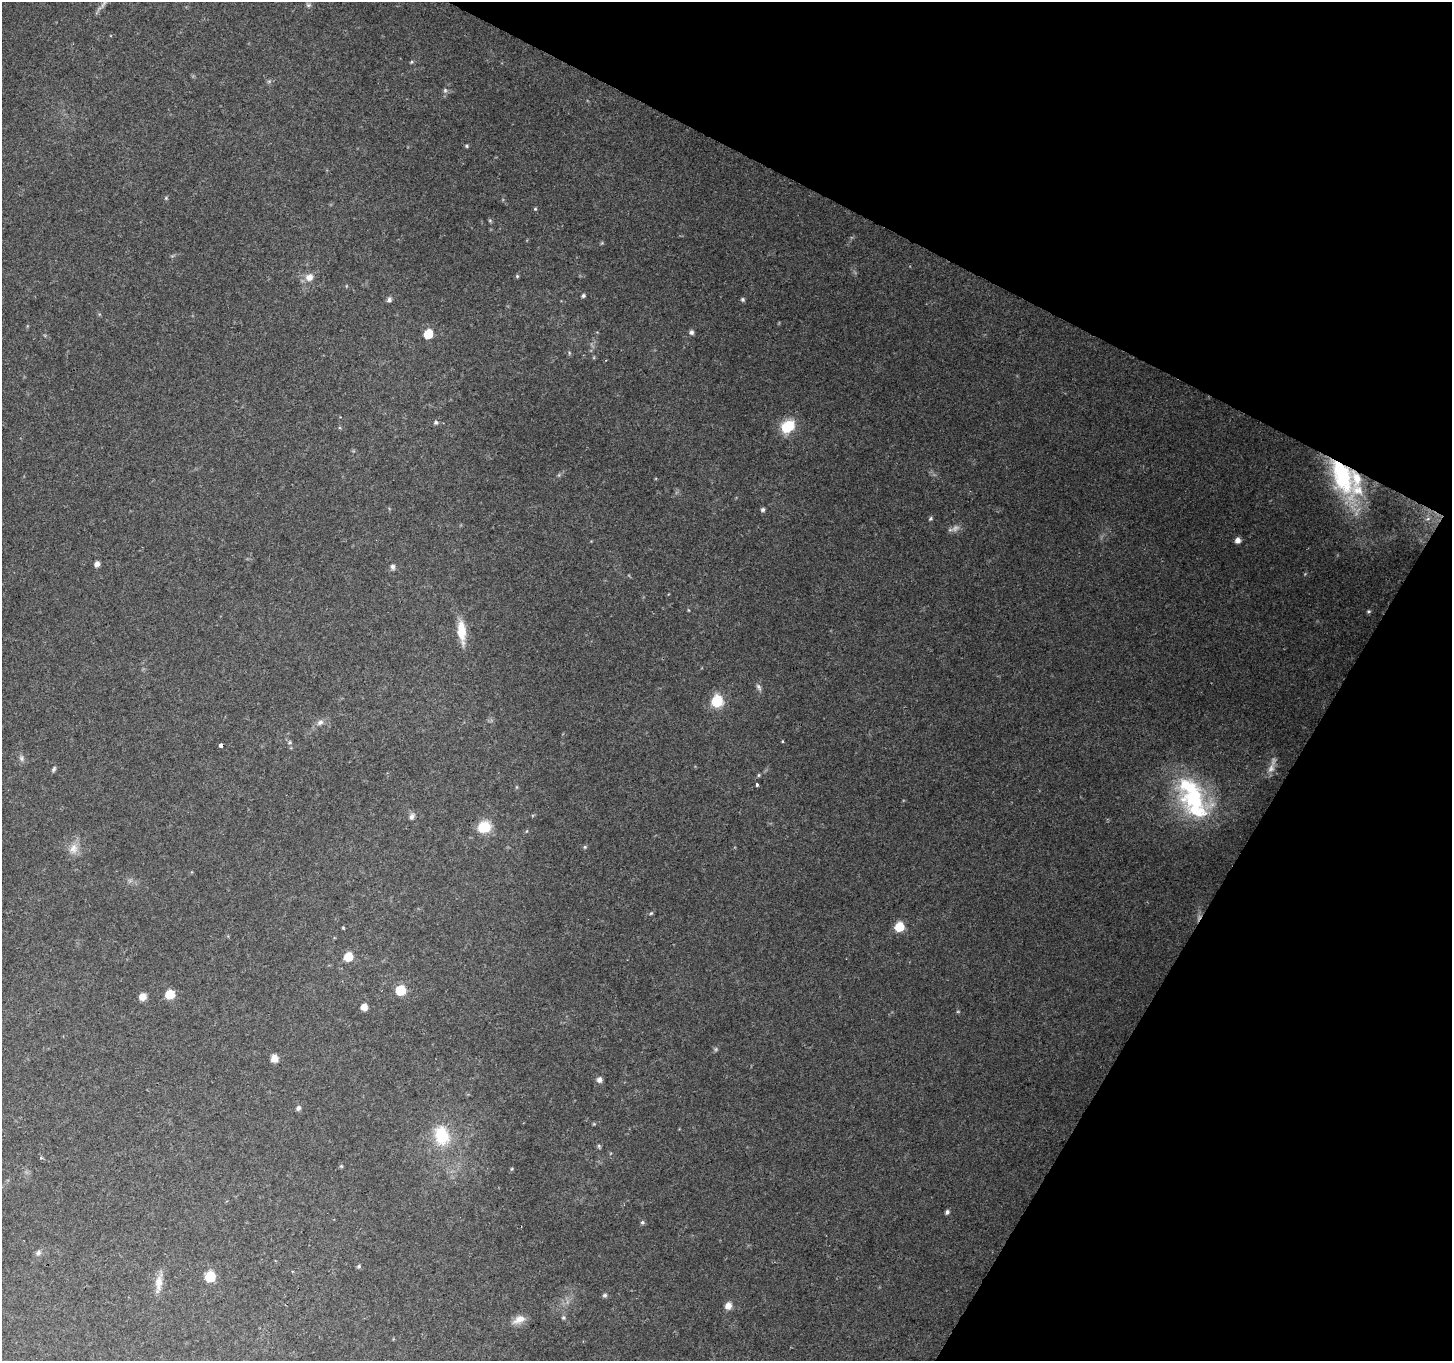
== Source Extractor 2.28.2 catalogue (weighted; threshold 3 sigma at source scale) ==
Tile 8 of 4 x 4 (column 4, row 2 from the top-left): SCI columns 4350-5799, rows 2915-4273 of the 5806 x 5894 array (HDU 1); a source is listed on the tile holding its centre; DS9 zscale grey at full resolution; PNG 1454 x 1363 px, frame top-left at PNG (2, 2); no overlay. Shown black and unused: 24% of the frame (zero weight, under 2 of 3 exposures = <1% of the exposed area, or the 3 px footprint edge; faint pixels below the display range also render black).
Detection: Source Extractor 2.28.2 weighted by HDU 2 'WHT'; one run over the whole footprint, this tile lists its part. Background 0.139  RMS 0.0073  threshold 0.0327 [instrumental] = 3 sigma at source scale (4.5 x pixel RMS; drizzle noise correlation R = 1.50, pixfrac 1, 0.0396/0.0396 arcsec/px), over >= 5 px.
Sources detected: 73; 4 too faint to see at this stretch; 1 cosmic-ray / hot-pixel residue — not listed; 3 inside a brighter listed object's ellipse — not listed separately; the other 65 listed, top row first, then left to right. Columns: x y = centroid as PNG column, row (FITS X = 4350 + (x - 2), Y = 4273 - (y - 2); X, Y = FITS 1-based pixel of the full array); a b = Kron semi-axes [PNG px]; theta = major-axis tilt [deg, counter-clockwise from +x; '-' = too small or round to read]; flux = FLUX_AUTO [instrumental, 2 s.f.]
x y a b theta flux
308 5 7 5 -20 1.4
411 62 5 3 - 0.79
269 81 6 4 19 1.1
445 90 6 5 - 1.5
466 146 5 4 - 0.93
166 198 4 4 - 0.83
535 209 5 4 - 0.78
517 276 5 4 - 0.95
309 277 9 8 - 5.7
583 296 5 4 - 1.4
743 299 5 5 - 1.3
389 300 6 6 - 1.9
691 332 6 5 - 1.9
428 334 6 6 - 26
436 422 5 5 - 1.5
788 426 15 11 39 22
1342 476 54 25 -67 86
763 510 5 5 - 1.5
930 518 6 4 59 1
1428 519 7 4 3 1.6
1238 540 5 5 - 4.4
97 564 6 5 - 3
393 567 7 6 - 1.9
688 610 5 3 - 0.55
1368 611 5 5 - 1.1
461 631 29 10 -85 14
759 687 10 5 -54 1.9
717 701 6 6 - 79
320 722 10 7 27 3.1
782 741 3 2 - 0.81
290 742 6 4 71 0.93
221 745 4 4 - 3.7
22 758 8 6 -73 2.1
54 769 8 5 62 1.3
757 784 3 3 - 3.7
1194 801 52 30 -67 78
412 816 9 7 73 2.6
484 827 12 9 22 21
585 847 5 4 - 1
73 848 14 12 76 6.8
651 913 5 4 - 0.86
899 927 6 5 - 32
343 928 5 3 - 0.62
348 957 6 6 - 21
400 990 6 6 - 34
170 994 6 6 - 30
143 996 6 6 - 7.1
364 1007 5 5 - 6.9
274 1058 7 7 - 5.8
599 1080 6 6 - 3.2
298 1108 7 6 - 1.8
442 1135 26 19 -74 27
599 1146 6 4 -49 0.95
41 1158 4 3 - 0.85
341 1166 5 4 - 0.82
947 1212 5 4 - 1.7
642 1222 5 5 - 1.3
38 1253 8 7 - 2
359 1266 6 5 - 1.2
210 1277 6 6 - 35
158 1283 25 9 84 8.2
605 1295 7 5 15 1.3
728 1306 8 7 - 4.7
563 1318 6 6 - 1.3
519 1319 18 9 24 6.9
Overlapping masked pixels (flux is a lower limit): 2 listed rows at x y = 1342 476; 221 745